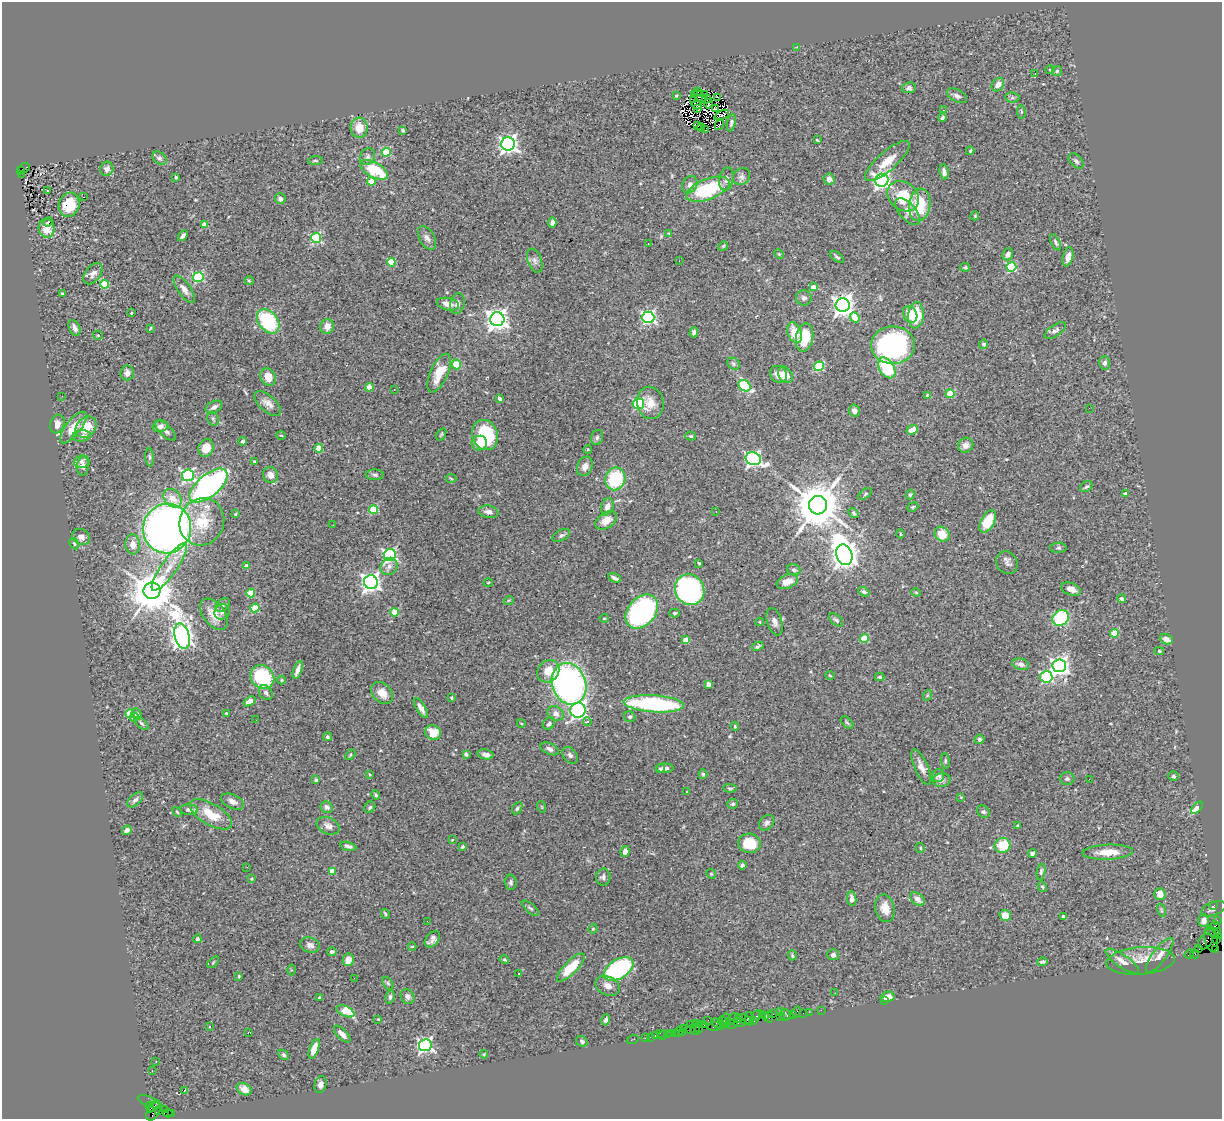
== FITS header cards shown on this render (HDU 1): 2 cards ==
NAXIS1  =                 1220
NAXIS2  =                 1117

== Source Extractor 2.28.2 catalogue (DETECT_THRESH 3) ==
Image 1220 x 1117 px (HDU 1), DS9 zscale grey, 1 PNG px = 1 image px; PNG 1224 x 1121 px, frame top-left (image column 1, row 1117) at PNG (2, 2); each listed source drawn as its Kron ellipse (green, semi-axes under 4 px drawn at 4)
Background 1.08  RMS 0.06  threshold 0.181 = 3 sigma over >= 5 px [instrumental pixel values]
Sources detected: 443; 4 with non-positive FLUX_AUTO (blend fragments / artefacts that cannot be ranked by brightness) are neither listed nor drawn; the other 439 listed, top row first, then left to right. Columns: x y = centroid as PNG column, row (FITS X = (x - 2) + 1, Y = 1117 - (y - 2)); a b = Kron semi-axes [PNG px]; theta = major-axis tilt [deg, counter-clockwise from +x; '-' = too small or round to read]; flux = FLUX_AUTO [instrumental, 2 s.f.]
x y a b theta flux
796 47 4 4 - 3.1
1050 70 4 4 - 3.9
1057 71 5 5 - 6.1
1035 74 3 2 - 2.4
998 85 7 5 53 26
909 88 7 5 8 12
697 92 2 2 - 4.2
694 94 4 2 - 3.9
676 95 3 2 - 3.9
705 95 4 3 - 1.2
700 96 8 2 -47 0.61
957 96 11 6 -27 15
717 97 4 2 - 4.3
1012 97 7 5 -6 8.4
694 99 2 2 - 1.7
706 99 5 2 - 3.5
708 104 5 2 - 3.6
697 105 5 2 - 2.8
715 108 4 2 - 4.3
697 109 3 2 - 0.75
944 110 2 2 - 3
1021 112 7 3 -83 5.1
722 115 8 3 24 8.5
942 118 4 3 - 8.6
731 123 9 4 78 9.8
719 125 5 2 - 2.6
697 126 2 2 - 1.8
701 127 4 3 - 0.24
359 128 10 8 -86 58
403 130 4 3 - 7.5
706 130 3 2 - 4.9
817 140 3 2 - 3.7
508 144 7 6 - 1700
970 151 4 3 - 4.9
386 152 4 4 - 150
368 156 8 7 - 14
159 158 8 6 -38 10
315 161 7 3 4 5.2
887 161 28 9 41 73
1076 161 9 6 -46 11
23 168 6 4 34 280
107 169 7 6 - 17
21 170 3 2 - 160
374 170 15 7 -29 160
944 172 7 4 -80 18
22 174 3 2 - 200
176 177 3 3 - 4.9
741 177 9 8 - 15
726 179 12 7 77 17
829 179 6 5 - 21
882 180 6 6 - 1500
371 181 4 4 - 68
690 185 9 7 60 20
708 189 23 10 21 270
47 191 3 3 - 91
903 196 17 13 -38 130
83 197 3 2 - 19
280 199 5 5 - 15
69 205 12 10 72 110
920 205 16 10 82 140
908 212 16 8 -49 34
975 216 4 3 - 4.1
48 222 5 2 - 6
552 223 5 4 - 15
204 225 4 4 - 37
46 228 9 8 - 57
669 233 4 3 - 3.3
183 236 6 3 49 12
316 238 5 5 - 320
427 238 13 7 -60 19
1056 242 9 3 -64 8
648 244 4 3 - 4.3
723 246 5 4 - 4.6
779 254 5 4 - 4.2
1008 254 6 5 - 19
837 257 8 4 -37 7.6
1068 257 10 5 76 31
535 261 12 7 -70 17
679 261 2 2 - 5.7
391 262 4 4 - 140
965 267 5 4 - 7.5
1011 267 5 4 - 260
93 274 12 7 51 20
198 277 5 5 - 300
249 281 4 4 - 4.8
104 284 4 4 - 140
813 287 4 3 - 28
184 289 16 6 -54 26
63 294 3 3 - 5.7
804 298 8 7 - 12
448 304 11 6 -13 36
457 304 10 7 76 15
843 305 7 7 - 2500
131 313 3 2 - 5.2
910 314 9 7 -64 58
916 315 13 7 86 130
648 317 6 5 - 760
855 318 5 4 - 110
497 319 7 7 - 2800
268 321 13 9 -51 280
327 327 7 6 - 29
74 328 8 5 -67 22
150 328 4 3 - 4.2
1055 331 12 5 35 15
694 332 5 4 - 14
795 333 11 7 -68 67
98 335 5 4 - 4.6
805 337 14 8 79 140
984 344 4 4 - 6.9
893 345 22 18 1 900
1104 363 7 5 85 17
456 364 5 4 - 160
733 364 7 5 -39 8.3
819 366 5 4 - 210
887 368 11 7 -58 200
127 373 7 6 - 21
439 373 21 8 65 77
779 374 9 8 - 35
785 375 9 6 -56 47
268 377 9 7 -61 46
744 386 7 5 -34 210
369 387 4 4 - 76
394 390 2 2 - 4.7
950 394 4 4 - 130
62 396 2 2 - 3.5
928 396 4 3 - 27
500 398 4 3 - 17
267 403 16 8 -41 27
650 403 16 13 -76 54
638 404 6 5 - 350
214 407 9 5 29 18
1089 408 3 2 - 3.1
854 410 6 5 - 18
213 419 7 5 -69 8
57 424 9 7 74 29
160 426 7 6 - 18
73 427 19 7 51 63
86 427 12 9 45 82
166 430 13 6 -45 18
912 430 6 4 21 43
441 434 7 3 57 5
281 435 4 3 - 3.6
485 435 15 12 -69 240
82 436 9 5 6 11
691 436 5 4 - 6.1
597 437 8 5 74 10
243 441 4 4 - 9.3
479 443 8 7 - 58
966 445 8 7 - 20
206 448 9 7 70 51
319 448 4 4 - 71
588 449 4 3 - 3.1
149 457 9 4 -86 6.9
753 459 8 6 -22 1100
82 462 7 6 - 13
255 462 3 3 - 5.1
83 466 10 6 85 18
585 466 10 7 66 23
188 475 6 6 - 610
270 475 8 7 - 23
375 475 9 5 -2 9.6
451 478 5 3 - 4.1
615 479 11 10 - 220
209 486 23 11 39 1000
1086 487 6 5 - 7.2
865 494 8 4 37 6.6
1126 494 4 3 - 12
910 495 5 4 - 5.6
173 498 10 8 -48 45
818 505 9 9 - 19000
607 507 9 6 74 26
913 507 6 4 22 5.3
373 509 4 4 - 170
488 512 10 6 -9 21
716 512 2 2 - 2.2
854 513 6 4 -52 6.7
235 514 3 3 - 3.7
606 520 12 7 33 36
988 521 12 6 61 90
202 522 24 22 63 140
333 525 2 2 - 1.9
167 528 25 24 - 3100
900 534 5 3 - 3.3
942 534 8 7 - 62
561 535 9 5 28 11
81 537 9 7 -29 24
74 543 6 4 -63 5.6
133 544 10 7 -85 37
1058 548 8 5 3 8.2
390 555 6 6 - 740
844 555 10 8 -69 4800
699 563 3 3 - 3.9
1007 563 12 10 -57 17
246 566 4 3 - 12
389 566 9 8 - 18
169 567 28 7 55 69
794 570 7 5 -24 9.3
615 578 7 3 -27 13
371 582 7 6 - 1900
488 582 5 3 - 3.5
787 582 11 6 23 48
1071 589 10 6 -21 21
690 590 16 14 -58 670
152 591 8 8 - 14000
864 592 6 4 -29 8.7
916 592 4 4 - 4.2
251 593 4 4 - 100
1122 599 4 3 - 6.7
509 600 5 3 - 3.2
223 605 8 5 41 9.4
255 608 4 4 - 140
642 611 19 13 49 800
222 612 8 7 - 14
395 612 4 4 - 110
674 613 5 4 - 5.7
214 614 18 10 -53 55
604 618 4 3 - 4.4
1061 618 8 7 - 290
836 620 8 5 -38 9.6
760 622 4 3 - 3.3
775 622 14 7 -72 20
1115 633 4 4 - 120
182 636 13 7 -76 3000
864 638 4 4 - 100
1166 639 6 5 - 23
686 640 4 4 - 48
758 646 6 3 27 7.5
1159 651 5 4 - 4.7
1021 664 8 5 -12 18
1059 666 7 6 - 1800
298 670 9 4 70 21
548 671 12 10 46 57
830 675 4 3 - 3.2
262 677 13 11 -40 290
880 677 4 3 - 6.2
1046 677 6 5 - 440
282 680 4 4 - 3.5
569 684 21 17 -71 1200
708 684 4 4 - 34
266 693 8 6 -54 11
382 693 12 9 -45 43
928 695 5 3 - 4.3
451 698 3 3 - 4.5
249 701 7 4 34 54
654 704 30 8 -4 550
421 708 11 4 -57 25
578 710 7 7 - 1000
226 713 4 4 - 3.9
130 714 4 4 - 130
136 714 6 4 -69 22
556 714 8 7 - 23
134 717 4 4 - 15
630 717 6 5 - 7.2
256 720 2 2 - 1.9
587 722 4 4 - 6.3
142 723 8 4 -41 8
521 723 4 3 - 2.9
847 723 7 4 -45 6.7
549 724 6 5 - 12
735 726 4 4 - 4.1
433 733 8 7 - 70
327 737 4 4 - 7.2
979 739 5 4 - 9.8
550 749 10 5 -26 14
466 754 4 3 - 8.8
485 754 8 5 -12 18
350 755 6 3 46 5
570 755 9 6 -49 12
945 761 8 4 -83 5.9
921 767 19 6 -66 29
661 768 5 4 - 8.1
665 768 9 5 0 15
370 774 3 2 - 3.9
703 774 5 4 - 6
938 776 6 6 - 14
1174 776 5 4 - 7.6
1067 778 7 6 - 9.1
1089 779 2 2 - 46
316 780 3 3 - 6
941 780 9 6 10 14
730 788 7 3 -6 5.1
687 791 3 3 - 12
376 795 5 4 - 6.3
961 797 4 4 - 3.6
135 800 9 5 43 15
232 802 12 6 -24 23
733 804 5 5 - 9.2
327 807 6 5 - 13
370 807 6 5 - 8.4
542 807 6 3 -71 3.5
517 808 6 4 57 7.4
1197 808 7 4 46 60
189 810 8 5 -5 15
177 812 6 3 -46 4.9
983 812 7 5 -47 7.7
211 814 24 10 -30 94
767 823 9 6 47 13
1018 825 3 3 - 4.5
328 826 12 8 -24 23
127 830 5 4 - 13
452 840 3 3 - 2.5
749 843 11 9 -6 99
1002 845 8 7 - 110
348 846 8 4 -15 13
462 847 3 3 - 5.1
920 848 5 4 - 5.4
625 852 5 4 - 20
1108 852 25 7 2 65
1032 853 4 4 - 11
742 865 4 3 - 12
247 867 2 2 - 2.6
332 871 4 3 - 43
1041 872 8 4 80 7.5
711 874 5 4 - 4.7
603 877 8 7 - 12
252 879 3 3 - 4.1
511 882 8 6 -88 9.7
1042 887 5 4 - 4.8
1160 894 6 5 - 34
852 899 7 4 -83 19
918 899 8 5 -42 23
1214 905 3 2 - 22
530 908 10 4 -41 8.5
885 908 14 9 -78 41
1213 909 13 6 21 13
1161 910 7 4 -72 5.3
385 914 5 2 - 5.8
1005 915 6 5 - 45
1063 916 3 3 - 6.8
1217 920 2 2 - 32
427 921 3 2 - 5
1204 921 6 5 - 20
1215 926 5 3 - 140
593 929 5 4 - 4.4
1217 931 4 3 - 83
1215 934 8 3 -32 250
197 939 4 4 - 8
432 939 9 6 51 19
1211 939 13 6 -80 820
1216 939 3 2 - 62
1205 942 9 6 47 660
310 945 10 7 -17 18
412 946 4 3 - 3.7
1199 949 4 3 - 140
1215 949 3 3 - 97
332 952 5 4 - 8.8
1189 954 5 3 - 96
1195 954 4 2 - 61
792 955 5 3 - 6.6
833 955 6 5 - 10
1160 955 21 7 53 34
348 960 6 5 - 36
504 960 5 3 - 4.6
1122 961 20 6 -34 29
1141 961 34 13 4 74
213 962 7 2 45 3.7
1042 962 5 3 - 7.2
571 967 19 6 46 95
619 969 16 9 33 590
292 970 5 3 - 3.8
519 973 3 3 - 14
239 976 3 2 - 3.8
354 978 2 2 - 3.7
388 983 7 4 -61 6.8
607 986 12 9 -28 26
835 993 2 2 - 2.4
390 997 7 4 83 8.4
408 997 8 6 -56 13
887 997 7 5 14 38
320 998 3 3 - 9.9
884 1001 3 2 - 19
821 1010 2 2 - 27
345 1011 9 5 -26 100
780 1012 2 2 - 47
797 1012 6 4 81 200
809 1012 2 2 - 35
772 1013 4 3 - 130
803 1013 2 2 - 25
762 1014 2 2 - 110
757 1015 6 3 53 85
785 1015 6 5 - 150
792 1015 3 3 - 84
766 1017 3 2 - 65
769 1017 5 2 - 80
780 1017 3 2 - 80
749 1018 6 3 -77 260
378 1019 3 3 - 2.8
733 1019 7 2 56 100
739 1019 3 2 - 47
606 1020 6 4 75 10
708 1020 4 3 - 20
727 1020 7 4 -87 590
745 1020 8 3 -33 300
723 1021 5 3 - 160
754 1021 3 2 - 46
696 1023 4 2 - 130
717 1023 6 3 -28 220
740 1023 6 3 8 140
690 1024 2 2 - 43
731 1024 6 3 14 270
704 1025 2 2 - 56
715 1026 7 3 8 190
721 1026 3 2 - 51
209 1027 3 3 - 8.5
699 1027 6 2 -90 120
683 1028 3 2 - 140
691 1030 3 2 - 60
696 1030 5 3 - 70
679 1031 5 3 - 100
682 1032 3 3 - 86
248 1033 2 2 - 2.6
660 1033 2 2 - 17
671 1033 2 2 - 42
675 1033 2 2 - 45
342 1034 11 5 -46 23
667 1034 2 2 - 22
663 1035 2 2 - 12
655 1036 3 3 - 89
650 1037 3 2 - 34
645 1038 3 2 - 72
633 1039 6 2 18 32
582 1041 6 5 - 8.4
425 1045 6 6 - 1000
314 1049 10 4 70 34
484 1054 4 3 - 3.5
284 1055 6 4 -41 6.4
156 1061 2 2 - 2.9
152 1071 2 2 - 2.4
320 1085 8 6 76 19
244 1089 8 5 -30 23
185 1090 3 2 - 13
150 1102 13 5 -24 300
154 1106 7 3 40 200
150 1107 5 4 - 300
164 1109 2 2 - 16
153 1111 10 6 60 440
158 1111 4 3 - 420
168 1113 5 3 - 420
171 1113 3 2 - 13
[4 non-positive-flux detections neither listed nor drawn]